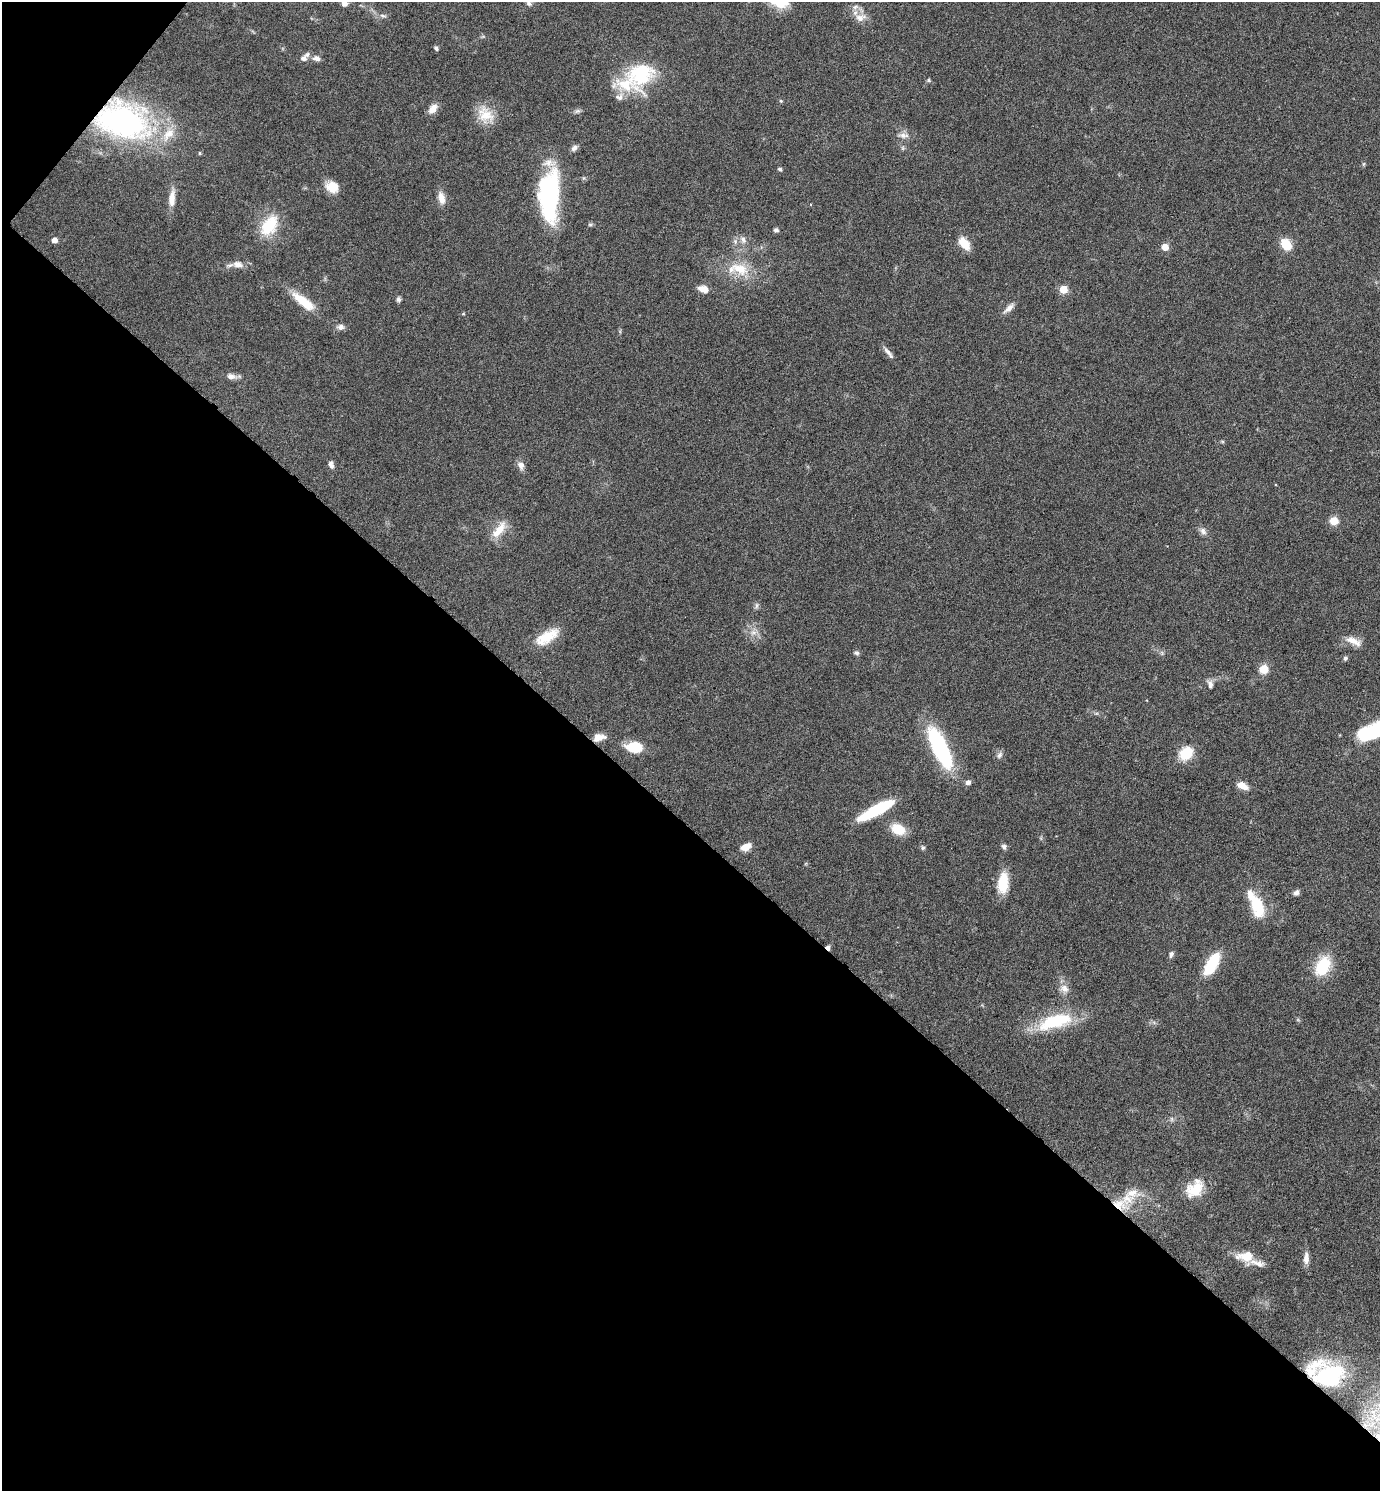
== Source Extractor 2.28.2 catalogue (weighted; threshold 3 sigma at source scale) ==
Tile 9 of 4 x 4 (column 1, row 3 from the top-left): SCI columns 156-1533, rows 1494-2982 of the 5964 x 5961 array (HDU 1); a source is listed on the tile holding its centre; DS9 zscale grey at full resolution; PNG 1382 x 1493 px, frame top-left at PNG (2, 2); no overlay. Shown black and unused: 45% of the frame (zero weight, under 4 of 8 exposures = <1% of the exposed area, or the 3 px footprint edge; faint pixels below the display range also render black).
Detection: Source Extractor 2.28.2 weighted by HDU 2 'WHT'; one run over the whole footprint, this tile lists its part. Background 0.119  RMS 0.0051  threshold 0.0209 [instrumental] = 3 sigma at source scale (4.09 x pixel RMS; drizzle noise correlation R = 1.36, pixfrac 0.8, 0.05/0.05 arcsec/px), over >= 5 px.
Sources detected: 91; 1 cosmic-ray / hot-pixel residue — not listed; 8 inside a brighter listed object's ellipse — not listed separately; the other 82 listed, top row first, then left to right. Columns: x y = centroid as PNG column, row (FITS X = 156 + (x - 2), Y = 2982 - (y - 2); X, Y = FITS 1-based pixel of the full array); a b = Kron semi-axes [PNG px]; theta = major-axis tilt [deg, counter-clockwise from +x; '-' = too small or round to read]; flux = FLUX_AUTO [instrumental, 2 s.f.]
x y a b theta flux
529 3 8 7 - 1.5
344 4 7 6 - 2.1
855 7 10 6 15 1.6
383 16 10 4 -6 1.3
860 18 16 10 7 4.1
436 48 5 4 - 0.99
304 58 10 8 26 2.4
316 58 11 7 -13 2.5
641 74 39 32 46 34
928 80 6 4 90 0.58
781 101 5 4 - 0.51
433 109 13 8 53 3.9
485 114 24 18 -35 9.7
122 121 53 34 -15 130
903 135 16 7 -2 2.8
574 148 10 6 42 1.6
903 148 6 4 72 0.7
200 153 5 3 - 0.48
780 169 5 4 - 1.1
332 187 14 12 -24 7.5
550 196 52 19 87 67
172 198 22 8 84 5.1
441 198 17 8 -76 4
269 225 26 16 57 17
590 225 6 4 0 0.71
776 230 6 5 - 1.1
54 240 5 5 - 3.5
743 240 9 7 -45 2.1
964 243 14 8 -51 8.1
1286 244 12 9 -53 9.9
1165 247 5 5 - 8
237 264 11 8 -11 3.6
740 269 27 14 -23 13
704 289 13 7 -19 3.9
1063 289 5 5 - 12
398 299 7 6 - 1.2
304 302 32 10 -38 12
1009 308 17 6 42 2.7
463 314 6 3 19 0.46
340 327 10 7 12 2
888 353 19 5 -50 2.3
231 376 13 8 -18 2.5
331 465 10 6 -69 1.8
521 465 11 8 -69 2.5
1334 521 8 8 - 5.9
499 530 27 10 53 7.3
1203 531 10 8 -61 2
756 606 9 4 89 1.1
753 632 9 6 6 2.1
547 637 30 12 31 11
1353 641 22 9 -26 4.9
857 653 7 5 -15 1
1345 658 6 5 - 0.96
1264 669 9 8 - 6.7
1210 684 11 6 -77 1.9
1368 733 33 15 23 27
599 737 14 8 11 4.1
634 747 13 9 -8 16
940 748 47 15 -65 51
1186 753 11 9 40 16
999 755 10 6 58 1.6
968 782 5 5 - 2
1242 786 12 7 -25 4.7
876 810 38 9 29 26
898 829 14 10 -26 11
746 847 11 7 22 4.7
1004 847 7 6 - 1.3
923 848 6 5 - 0.75
1003 883 22 11 85 13
1296 893 8 6 49 1.6
1257 905 26 12 -67 18
1171 954 8 6 75 1.3
1212 964 25 10 61 19
1323 966 21 13 64 19
1064 989 13 10 -36 3.6
1055 1021 47 18 17 27
1172 1119 7 4 -71 0.79
1195 1189 26 17 46 12
1119 1204 22 15 -4 11
1245 1256 23 12 2 8.8
1306 1258 17 7 -89 3
1328 1375 26 17 15 46
Overlapping masked pixels (flux is a lower limit): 4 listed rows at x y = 122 121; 599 737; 1119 1204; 1328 1375
Isophote crosses this tile's border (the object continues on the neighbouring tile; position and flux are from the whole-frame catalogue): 3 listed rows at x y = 529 3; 344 4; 1368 733